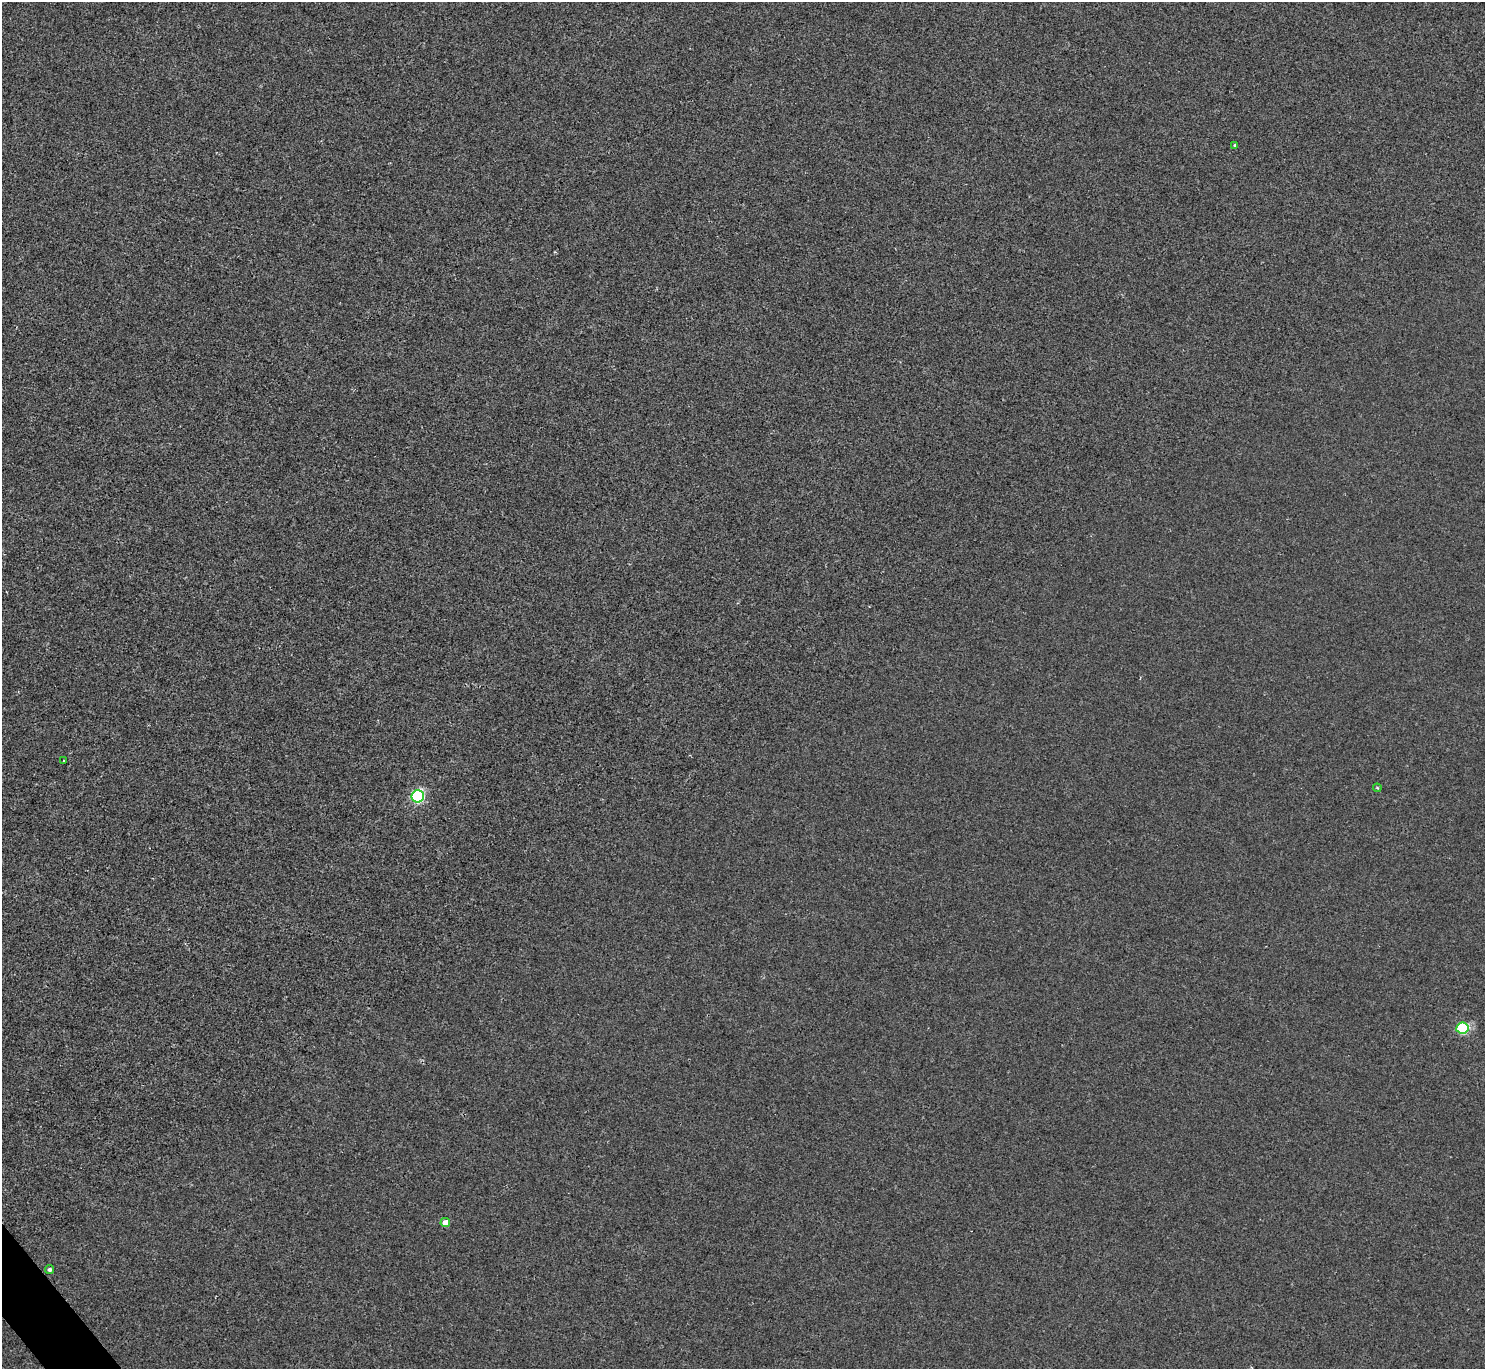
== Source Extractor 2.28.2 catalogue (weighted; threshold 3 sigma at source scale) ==
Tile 7 of 4 x 4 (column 3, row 2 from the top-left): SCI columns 2965-4447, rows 2896-4262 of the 5932 x 5928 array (HDU 1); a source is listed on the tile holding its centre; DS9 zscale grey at full resolution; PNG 1487 x 1371 px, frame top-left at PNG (2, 2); each listed source drawn as its Kron ellipse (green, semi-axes under 4 px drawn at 4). Shown black and unused: <1% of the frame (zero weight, under 2 of 3 exposures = <1% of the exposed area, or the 3 px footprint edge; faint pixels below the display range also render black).
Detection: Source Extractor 2.28.2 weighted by HDU 2 'WHT'; one run over the whole footprint, this tile lists its part. Background 8.60e-04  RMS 0.0049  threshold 0.0222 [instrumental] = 3 sigma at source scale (4.5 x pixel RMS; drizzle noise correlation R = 1.50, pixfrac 1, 0.05/0.05 arcsec/px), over >= 5 px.
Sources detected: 7; all 7 listed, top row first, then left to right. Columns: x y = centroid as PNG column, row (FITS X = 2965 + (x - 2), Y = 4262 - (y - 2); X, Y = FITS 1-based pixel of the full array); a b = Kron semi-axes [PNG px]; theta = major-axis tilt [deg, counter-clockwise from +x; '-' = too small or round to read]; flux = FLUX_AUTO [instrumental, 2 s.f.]
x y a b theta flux
1235 145 3 3 - 0.76
63 761 3 3 - 0.74
1377 788 4 3 - 0.54
418 796 6 6 - 71
1462 1028 6 5 - 49
445 1222 5 4 - 5.3
49 1269 4 4 - 1.3